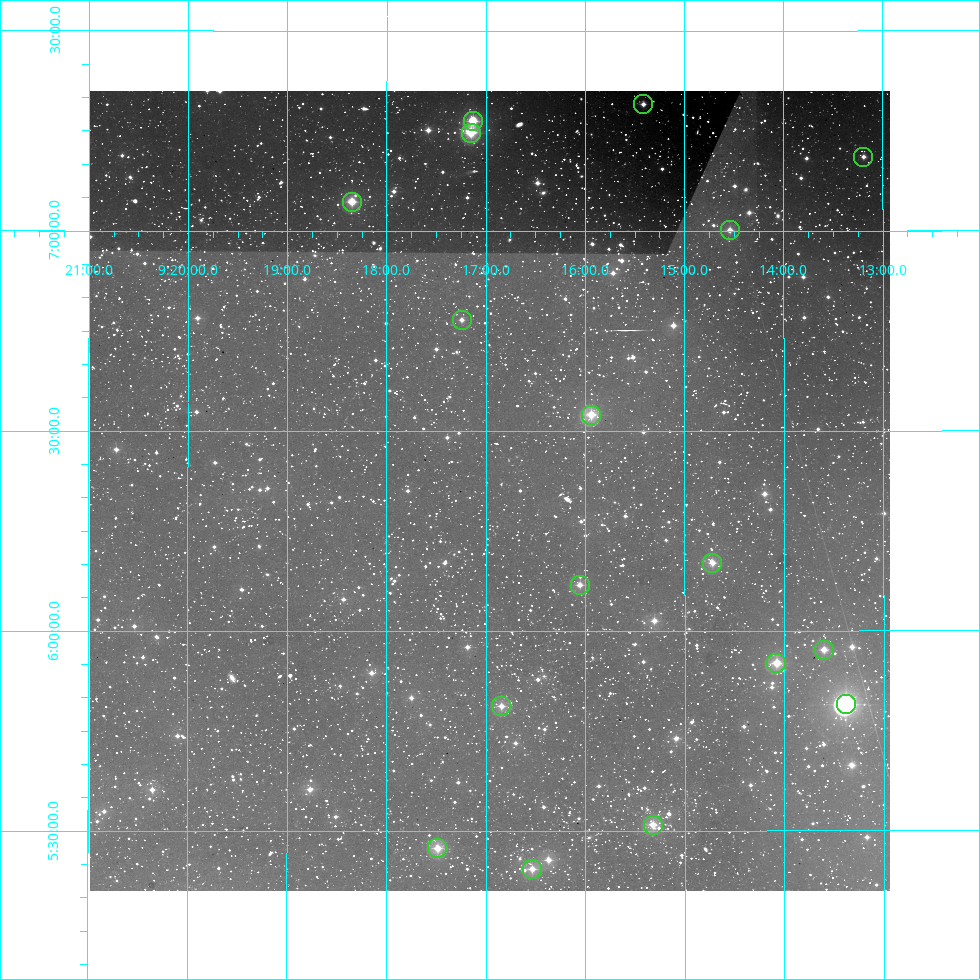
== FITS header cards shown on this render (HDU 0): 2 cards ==
NAXIS1  =                  800
NAXIS2  =                  800

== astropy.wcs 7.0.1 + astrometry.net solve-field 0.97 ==
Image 800 x 800 px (HDU 0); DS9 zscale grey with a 90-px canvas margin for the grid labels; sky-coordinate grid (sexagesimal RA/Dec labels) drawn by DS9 from the SOLVED WCS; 17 Tycho-2 reference stars matched to detected sources circled (green)
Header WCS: RA---AIT/DEC--AIT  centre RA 09:16:58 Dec +06:21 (139.24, +6.35 deg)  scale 9 arcsec/px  FOV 120.0' x 120.0'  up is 0 deg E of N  parity normal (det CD < 0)
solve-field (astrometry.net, Tycho-2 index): SOLVED blind (the header's WCS was not the basis of the solution)
Solved WCS: RA---TAN-SIP/DEC--TAN-SIP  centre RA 09:16:58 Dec +06:21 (139.24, +6.35 deg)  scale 9 arcsec/px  FOV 120.0' x 120.0'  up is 0 deg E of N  parity normal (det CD < 0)
Header WCS and blind solve agree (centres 0.44 arcsec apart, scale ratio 1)
Tycho-2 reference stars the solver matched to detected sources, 17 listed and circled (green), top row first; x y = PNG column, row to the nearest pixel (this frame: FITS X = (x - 90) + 1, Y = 800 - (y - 91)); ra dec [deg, ICRS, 3 dp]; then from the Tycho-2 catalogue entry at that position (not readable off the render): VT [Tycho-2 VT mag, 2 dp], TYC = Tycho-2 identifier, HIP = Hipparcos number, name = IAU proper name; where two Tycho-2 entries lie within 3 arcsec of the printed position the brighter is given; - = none
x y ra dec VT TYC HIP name
643 104 138.853 +7.317 9.66 233-325-1 - -
473 121 139.282 +7.275 8.32 233-357-1 - -
471 133 139.288 +7.246 8.03 233-371-1 - -
863 157 138.298 +7.185 9.69 233-256-1 - -
352 202 139.587 +7.073 8.66 233-778-1 45653 -
730 230 138.635 +7.002 9.44 233-1362-1 - -
462 320 139.311 +6.778 9.66 233-1131-1 - -
591 415 138.985 +6.541 8.01 233-762-1 45471 -
712 563 138.680 +6.170 8.99 233-473-1 45366 -
580 585 139.014 +6.115 9.19 233-58-1 - -
824 650 138.400 +5.953 8.90 233-1267-1 - -
776 663 138.519 +5.920 8.35 233-1702-1 - -
846 704 138.345 +5.816 7.29 233-1024-1 45252 -
501 706 139.211 +5.812 9.17 233-632-1 - -
653 825 138.830 +5.515 9.16 233-928-1 45420 -
437 848 139.371 +5.457 9.04 233-1293-1 - -
532 869 139.134 +5.405 9.12 233-1391-1 - -